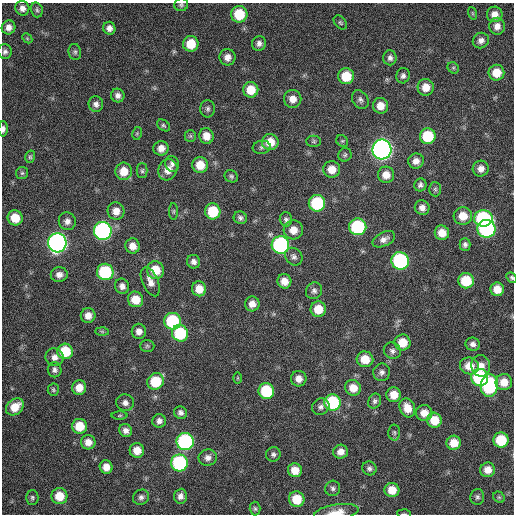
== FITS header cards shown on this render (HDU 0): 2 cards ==
NAXIS1  =                  512 / Axis length
NAXIS2  =                  512 / Axis length

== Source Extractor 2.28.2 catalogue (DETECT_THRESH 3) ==
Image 512 x 512 px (HDU 0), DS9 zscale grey, 1 PNG px = 1 image px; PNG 516 x 516 px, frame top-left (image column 1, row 512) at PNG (2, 3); each listed source drawn as its Kron ellipse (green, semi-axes under 4 px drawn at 4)
Background 125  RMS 11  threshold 34.4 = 3 sigma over >= 5 px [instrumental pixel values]
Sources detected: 161; all 161 listed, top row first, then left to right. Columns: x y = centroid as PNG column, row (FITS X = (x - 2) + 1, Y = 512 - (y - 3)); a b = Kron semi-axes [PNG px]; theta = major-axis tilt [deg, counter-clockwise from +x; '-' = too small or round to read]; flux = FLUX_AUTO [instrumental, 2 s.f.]
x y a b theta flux
181 5 7 6 - 1700
22 8 7 7 - 4000
37 10 8 5 -75 1800
472 13 6 4 -71 950
239 14 8 8 - 25000
495 14 8 8 - 6100
340 23 8 5 -49 1400
497 26 8 8 - 5700
9 27 7 6 - 5000
109 28 6 6 - 3900
27 38 6 4 -46 1100
481 41 8 7 - 3700
259 43 7 7 - 3200
191 44 8 7 - 17000
5 52 7 7 - 2400
75 52 8 6 -79 2000
227 57 8 8 - 5100
390 58 7 6 - 2800
453 68 6 5 - 1300
496 73 8 8 - 12000
346 76 8 8 - 21000
403 76 8 6 76 2600
426 87 8 8 - 9200
251 90 8 7 - 14000
118 95 7 6 - 3500
293 99 9 8 - 7100
360 100 10 7 -55 2800
96 104 8 7 - 3200
381 106 8 7 - 8100
208 109 9 7 -90 2200
163 125 7 5 -38 1400
3 129 8 4 88 2500
137 133 6 4 78 1100
190 136 6 6 - 1500
206 136 8 7 - 7900
428 136 8 8 - 34000
314 141 7 5 0 1500
342 141 6 5 - 1300
270 142 8 8 - 13000
262 147 9 6 9 2100
161 148 7 7 - 5900
382 149 10 9 - 450000
345 155 7 6 - 1700
30 157 6 5 - 1300
416 161 8 7 - 5200
172 164 8 7 - 2500
200 165 8 7 - 13000
332 169 8 8 - 9500
481 169 8 7 - 5000
168 170 11 9 63 8500
124 171 8 8 - 12000
142 171 7 5 90 1600
22 173 6 6 - 1500
386 175 8 8 - 7600
231 176 7 6 - 1600
420 185 6 6 - 2500
435 189 7 6 - 1500
317 203 8 8 - 48000
422 208 7 7 - 4700
116 211 9 8 - 7100
174 211 8 4 89 1300
213 211 8 7 - 29000
463 216 9 9 - 12000
15 218 7 7 - 15000
240 218 7 6 - 2300
483 218 9 8 - 91000
286 219 7 6 - 2200
67 221 9 8 - 4200
358 227 8 8 - 73000
486 229 9 9 - 120000
293 230 10 9 - 8500
103 231 9 9 - 200000
442 233 7 7 - 10000
384 239 12 7 26 4100
57 243 9 9 - 340000
465 244 6 5 - 2400
280 245 9 9 - 130000
133 246 7 7 - 6900
294 257 9 8 - 2900
400 261 9 8 - 110000
194 262 7 6 - 3300
155 270 9 8 - 18000
105 272 8 8 - 55000
59 275 8 7 - 4400
512 278 6 4 -48 1300
284 281 7 7 - 7600
466 281 8 7 - 28000
150 282 15 8 -67 6000
122 286 7 7 - 3900
199 289 7 7 - 9100
497 289 7 6 - 9700
314 291 8 8 - 2800
135 299 8 7 - 14000
252 304 7 7 - 6000
318 309 8 7 - 14000
88 315 7 7 - 6300
173 321 8 8 - 59000
102 331 7 4 -2 1300
139 331 7 7 - 4500
180 333 8 8 - 41000
403 342 8 8 - 14000
473 344 7 6 - 3100
147 346 7 6 - 1600
65 351 8 7 - 27000
392 351 9 8 - 2900
54 357 9 8 - 4800
365 359 8 7 - 13000
469 366 10 8 -17 11000
481 366 10 9 - 7800
55 370 7 7 - 2600
382 372 9 8 - 3200
480 377 8 8 - 80000
238 378 6 3 89 770
299 379 8 7 - 5700
156 381 9 8 - 28000
504 382 8 8 - 9500
489 386 11 8 84 89000
79 388 7 7 - 8700
353 388 8 7 - 10000
53 390 6 5 - 1400
266 391 8 8 - 41000
394 395 7 7 - 10000
375 401 8 6 59 2200
332 402 8 8 - 61000
125 403 9 8 - 3900
15 407 10 7 40 13000
321 407 9 8 - 3100
407 408 10 7 -67 10000
180 413 7 6 - 2600
424 413 8 8 - 7500
120 415 8 4 1 1000
434 420 7 7 - 16000
159 421 7 7 - 3200
79 426 7 7 - 17000
126 430 7 6 - 3800
394 432 8 6 -88 1600
501 440 7 7 - 28000
88 442 7 7 - 6600
185 442 8 8 - 120000
454 443 7 7 - 11000
137 450 7 7 - 8900
341 452 7 7 - 5800
273 454 7 7 - 2300
208 458 9 8 - 4100
179 463 8 8 - 90000
106 467 7 6 - 7000
369 468 7 7 - 2400
295 470 7 7 - 11000
488 470 7 7 - 7700
333 488 7 7 - 2300
392 490 7 7 - 12000
59 496 8 8 - 15000
180 496 7 6 - 3700
141 497 8 7 - 2800
477 497 8 7 - 2000
499 497 6 5 - 1200
32 498 7 6 - 1700
297 499 8 7 - 18000
255 509 7 5 -87 1600
336 512 22 8 8 10000
404 514 7 3 -4 960
At the frame edge (FLAGS 8, measured only in part): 5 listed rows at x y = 181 5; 3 129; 512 278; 336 512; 404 514